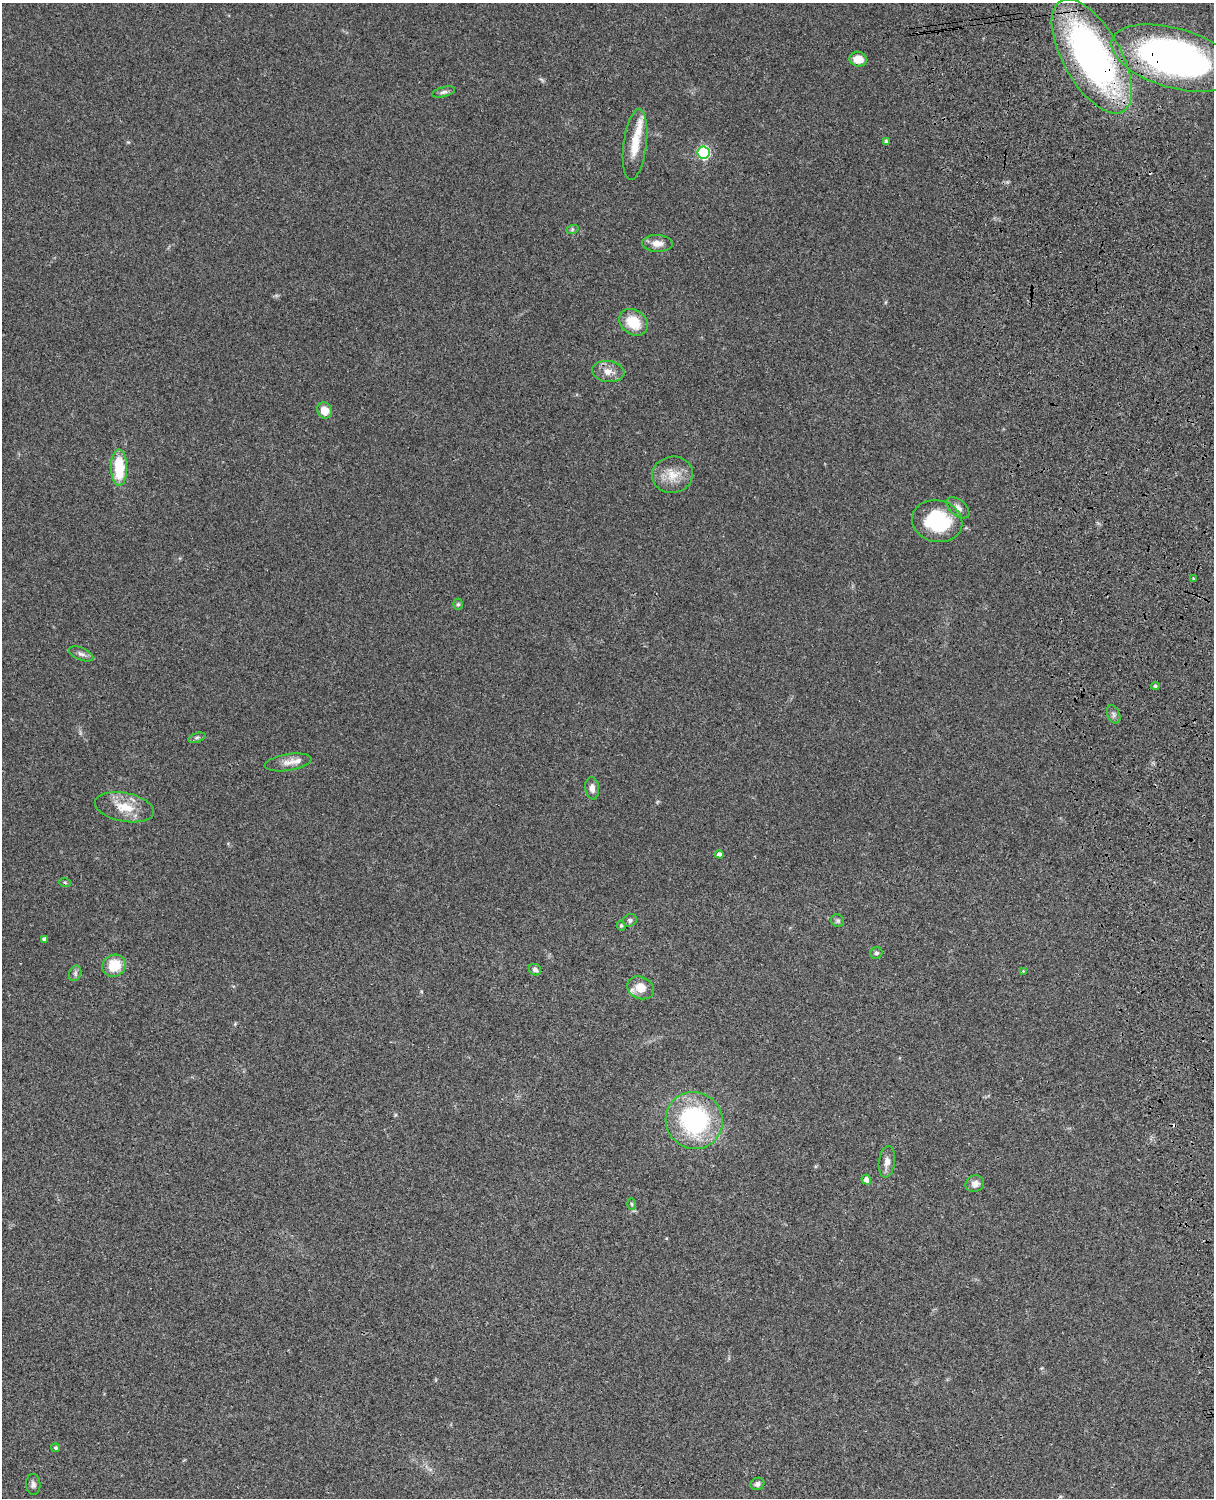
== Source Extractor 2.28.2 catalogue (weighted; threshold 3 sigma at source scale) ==
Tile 6 of 4 x 3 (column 2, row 2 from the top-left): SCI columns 1334-2545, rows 1773-3268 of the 5088 x 4927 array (HDU 1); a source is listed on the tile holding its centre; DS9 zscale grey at full resolution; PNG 1216 x 1500 px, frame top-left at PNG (2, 3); each listed source drawn as its Kron ellipse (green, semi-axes under 4 px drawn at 4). Shown black and unused: <1% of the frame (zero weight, under 3 of 4 exposures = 6% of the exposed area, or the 3 px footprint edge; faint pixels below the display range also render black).
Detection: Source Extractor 2.28.2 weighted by HDU 2 'WHT'; one run over the whole footprint, this tile lists its part. Background 0.0838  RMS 0.006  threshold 0.0269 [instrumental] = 3 sigma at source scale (4.5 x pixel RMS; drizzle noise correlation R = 1.50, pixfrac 1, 0.05/0.05 arcsec/px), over >= 5 px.
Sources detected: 48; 1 cosmic-ray / hot-pixel residue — neither listed nor drawn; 2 inside a brighter listed object's ellipse — not listed separately; the other 45 listed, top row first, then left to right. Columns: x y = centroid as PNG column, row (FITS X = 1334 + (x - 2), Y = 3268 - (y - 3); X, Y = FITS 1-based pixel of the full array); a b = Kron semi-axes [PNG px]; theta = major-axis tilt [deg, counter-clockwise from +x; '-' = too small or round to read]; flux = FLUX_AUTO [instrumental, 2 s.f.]
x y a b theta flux
1092 56 63 29 -61 230
1174 58 65 29 -16 240
858 59 9 7 -9 7.4
444 92 12 5 15 1.7
886 142 4 4 - 1.5
635 144 36 11 83 12
703 153 6 6 - 66
572 230 6 4 20 0.84
657 243 15 8 -1 5.4
634 322 15 12 -37 16
608 372 16 10 -7 6
325 410 8 7 - 6.9
119 467 18 8 -89 23
672 475 20 18 9 11
958 508 13 8 -40 3.3
937 521 25 20 -13 45
1193 579 3 3 - 0.72
458 604 5 5 - 0.92
81 654 13 6 -22 2.2
1155 686 4 3 - 0.97
1114 714 10 6 -68 1.8
197 738 9 4 18 1.3
288 762 24 8 9 5
592 788 11 7 -84 3.2
124 807 30 14 -11 13
719 854 4 4 - 2.3
65 883 6 3 -20 0.75
630 920 7 6 - 1.4
838 921 7 6 - 1.2
621 926 5 4 - 0.97
44 939 4 4 - 1.5
876 953 6 6 - 1.7
114 966 12 10 29 15
535 970 6 5 - 2.4
1023 971 3 3 - 0.48
75 973 8 6 71 1.6
641 988 14 11 -24 8.4
694 1120 29 28 - 79
887 1162 16 8 83 3.8
866 1180 5 4 - 3.4
975 1184 9 8 - 3.5
632 1204 6 4 -88 0.77
55 1448 4 4 - 1.1
33 1484 10 7 -89 2.1
757 1484 7 6 - 1.8
Overlapping masked pixels (flux is a lower limit): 2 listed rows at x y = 1092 56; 1174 58